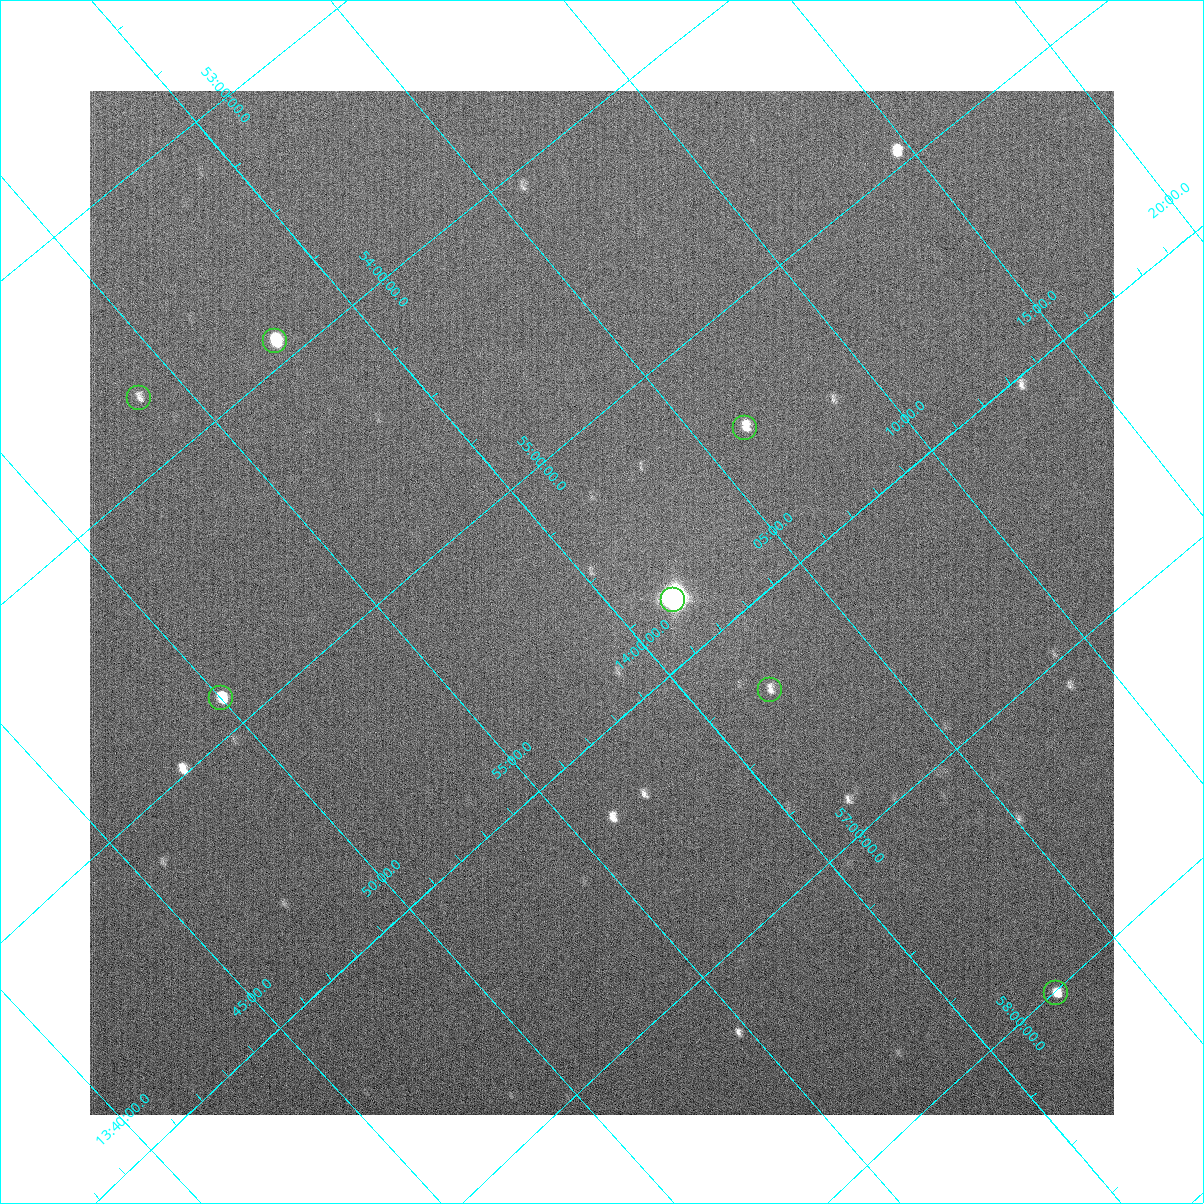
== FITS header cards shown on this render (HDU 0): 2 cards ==
NAXIS1  =                 1024
NAXIS2  =                 1024

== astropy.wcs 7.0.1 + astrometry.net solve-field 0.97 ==
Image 1024 x 1024 px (HDU 0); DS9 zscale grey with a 90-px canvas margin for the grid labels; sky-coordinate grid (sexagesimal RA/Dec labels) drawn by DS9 from the SOLVED WCS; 7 Tycho-2 reference stars matched to detected sources circled (green)
Header WCS: none
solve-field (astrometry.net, Tycho-2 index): SOLVED blind (the file carries no WCS)
Solved WCS: RA---TAN-SIP/DEC--TAN-SIP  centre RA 13:59:53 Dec +55:36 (209.97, +55.59 deg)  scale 14.7 arcsec/px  FOV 250.4' x 249.2'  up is +140 deg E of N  parity normal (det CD < 0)
(file carries no celestial WCS; the grid is the blind solution)
Tycho-2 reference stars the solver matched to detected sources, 7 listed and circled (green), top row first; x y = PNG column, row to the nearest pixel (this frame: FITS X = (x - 90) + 1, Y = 1024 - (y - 91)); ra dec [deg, ICRS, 3 dp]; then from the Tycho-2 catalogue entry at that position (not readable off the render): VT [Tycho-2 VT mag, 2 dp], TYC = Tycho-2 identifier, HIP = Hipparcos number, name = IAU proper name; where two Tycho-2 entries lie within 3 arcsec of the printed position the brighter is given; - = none
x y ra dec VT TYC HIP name
275 341 209.428 +53.910 6.96 3852-1028-1 68196 -
139 398 208.463 +53.729 5.69 3851-1508-1 67848 -
745 428 211.567 +55.431 7.85 3855-1333-1 68886 -
673 600 210.377 +55.778 9.74 3855-1015-1 - -
770 690 210.486 +56.314 8.94 3855-64-1 68545 -
221 698 207.504 +54.869 7.81 3851-733-1 67511 -
1056 993 210.652 +58.010 9.20 3858-464-1 68607 -